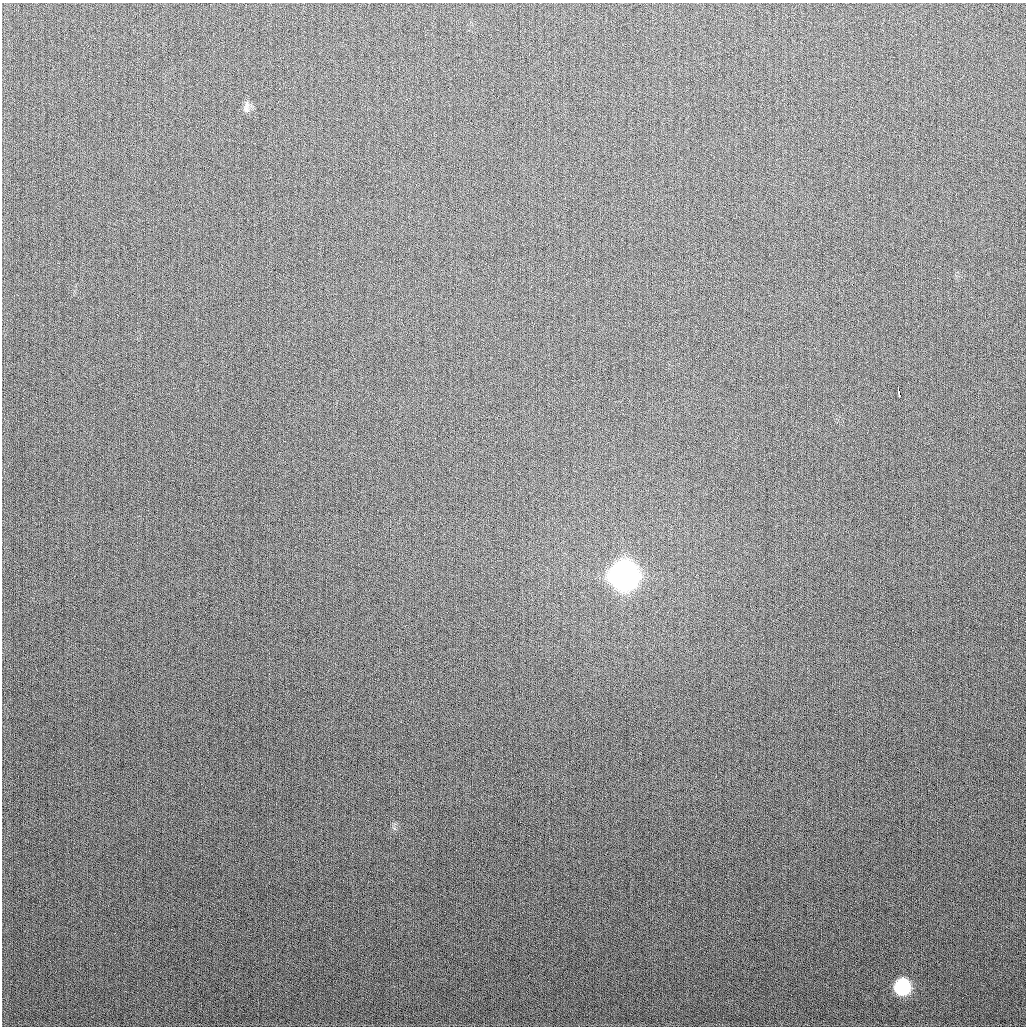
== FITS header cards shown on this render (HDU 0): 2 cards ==
NAXIS1  =                 1024
NAXIS2  =                 1024

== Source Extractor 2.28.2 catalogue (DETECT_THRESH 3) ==
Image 1024 x 1024 px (HDU 0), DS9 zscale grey, 1 PNG px = 1 image px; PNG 1028 x 1028 px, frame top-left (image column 1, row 1024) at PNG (2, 3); no overlay
Background 272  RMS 11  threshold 32.6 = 3 sigma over >= 5 px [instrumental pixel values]
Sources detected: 5; all 5 listed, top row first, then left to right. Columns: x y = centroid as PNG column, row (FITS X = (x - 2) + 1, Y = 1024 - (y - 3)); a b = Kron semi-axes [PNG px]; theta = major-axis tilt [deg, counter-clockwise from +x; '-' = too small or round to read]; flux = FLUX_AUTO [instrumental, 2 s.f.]
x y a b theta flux
246 109 11 10 - 3.7e+03
852 284 3 2 - 1.0e+03
898 391 8 3 -78 1.0e+04
624 575 14 13 - 1.1e+06
902 987 11 10 - 7.2e+04